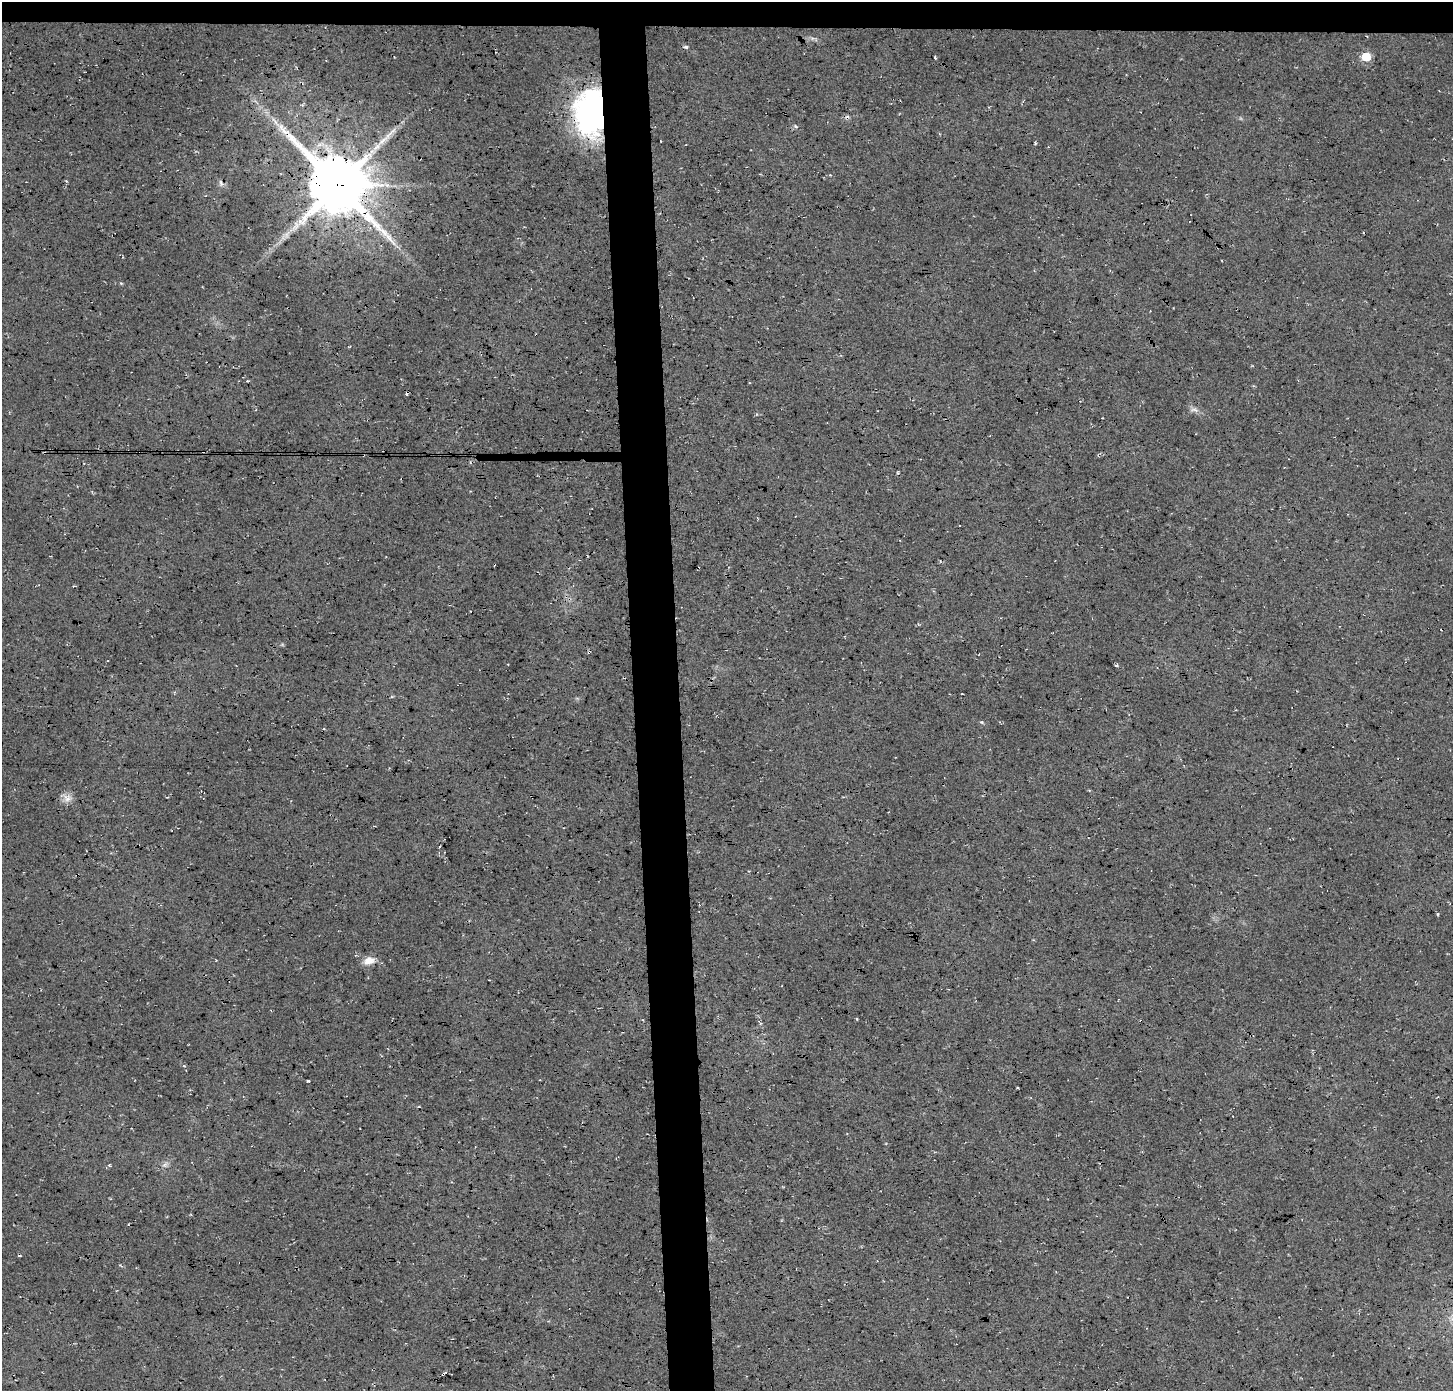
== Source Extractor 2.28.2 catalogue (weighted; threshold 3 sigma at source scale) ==
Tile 2 of 3 x 3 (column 2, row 1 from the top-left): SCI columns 1491-2941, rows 2780-4168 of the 4431 x 4174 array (HDU 1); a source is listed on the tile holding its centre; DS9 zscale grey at full resolution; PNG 1455 x 1393 px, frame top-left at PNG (2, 2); no overlay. Shown black and unused: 5% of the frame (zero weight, under 3 of 4 exposures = <1% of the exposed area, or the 3 px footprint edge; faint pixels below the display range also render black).
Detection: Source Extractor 2.28.2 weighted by HDU 2 'WHT'; one run over the whole footprint, this tile lists its part. Background 0.035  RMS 0.0063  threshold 0.0284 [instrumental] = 3 sigma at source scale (4.5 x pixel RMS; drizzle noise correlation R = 1.50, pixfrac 1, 0.0396/0.0396 arcsec/px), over >= 5 px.
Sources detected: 29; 1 inside a brighter object's white glare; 6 cosmic-ray / hot-pixel residue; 1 long thin detection or spike segment (spike, bleed or trail) — not listed; the other 21 listed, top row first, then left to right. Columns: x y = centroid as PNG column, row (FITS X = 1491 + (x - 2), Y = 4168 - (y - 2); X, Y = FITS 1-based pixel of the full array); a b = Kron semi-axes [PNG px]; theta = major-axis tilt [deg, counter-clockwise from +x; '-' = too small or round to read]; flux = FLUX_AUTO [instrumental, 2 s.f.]
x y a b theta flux
1366 57 6 5 - 23
935 58 3 2 - 0.88
592 114 40 28 -86 170
796 127 6 3 -19 0.96
283 129 24 9 -45 9.3
393 131 10 5 48 2.5
661 141 3 2 - 0.55
221 183 10 4 -71 1.4
337 185 19 16 -41 4400
1194 410 12 5 -13 2.5
1102 418 2 2 - 0.51
898 472 5 3 - 0.61
960 525 3 3 - 1.5
1116 666 4 3 - 0.81
982 722 6 4 -21 0.84
68 798 12 9 13 4.3
1438 914 4 3 - 0.64
369 961 15 10 18 5.8
308 1081 3 3 - 0.86
164 1165 7 4 19 1.5
109 1166 5 4 - 0.92
Overlapping masked pixels (flux is a lower limit): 2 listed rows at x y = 592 114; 337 185